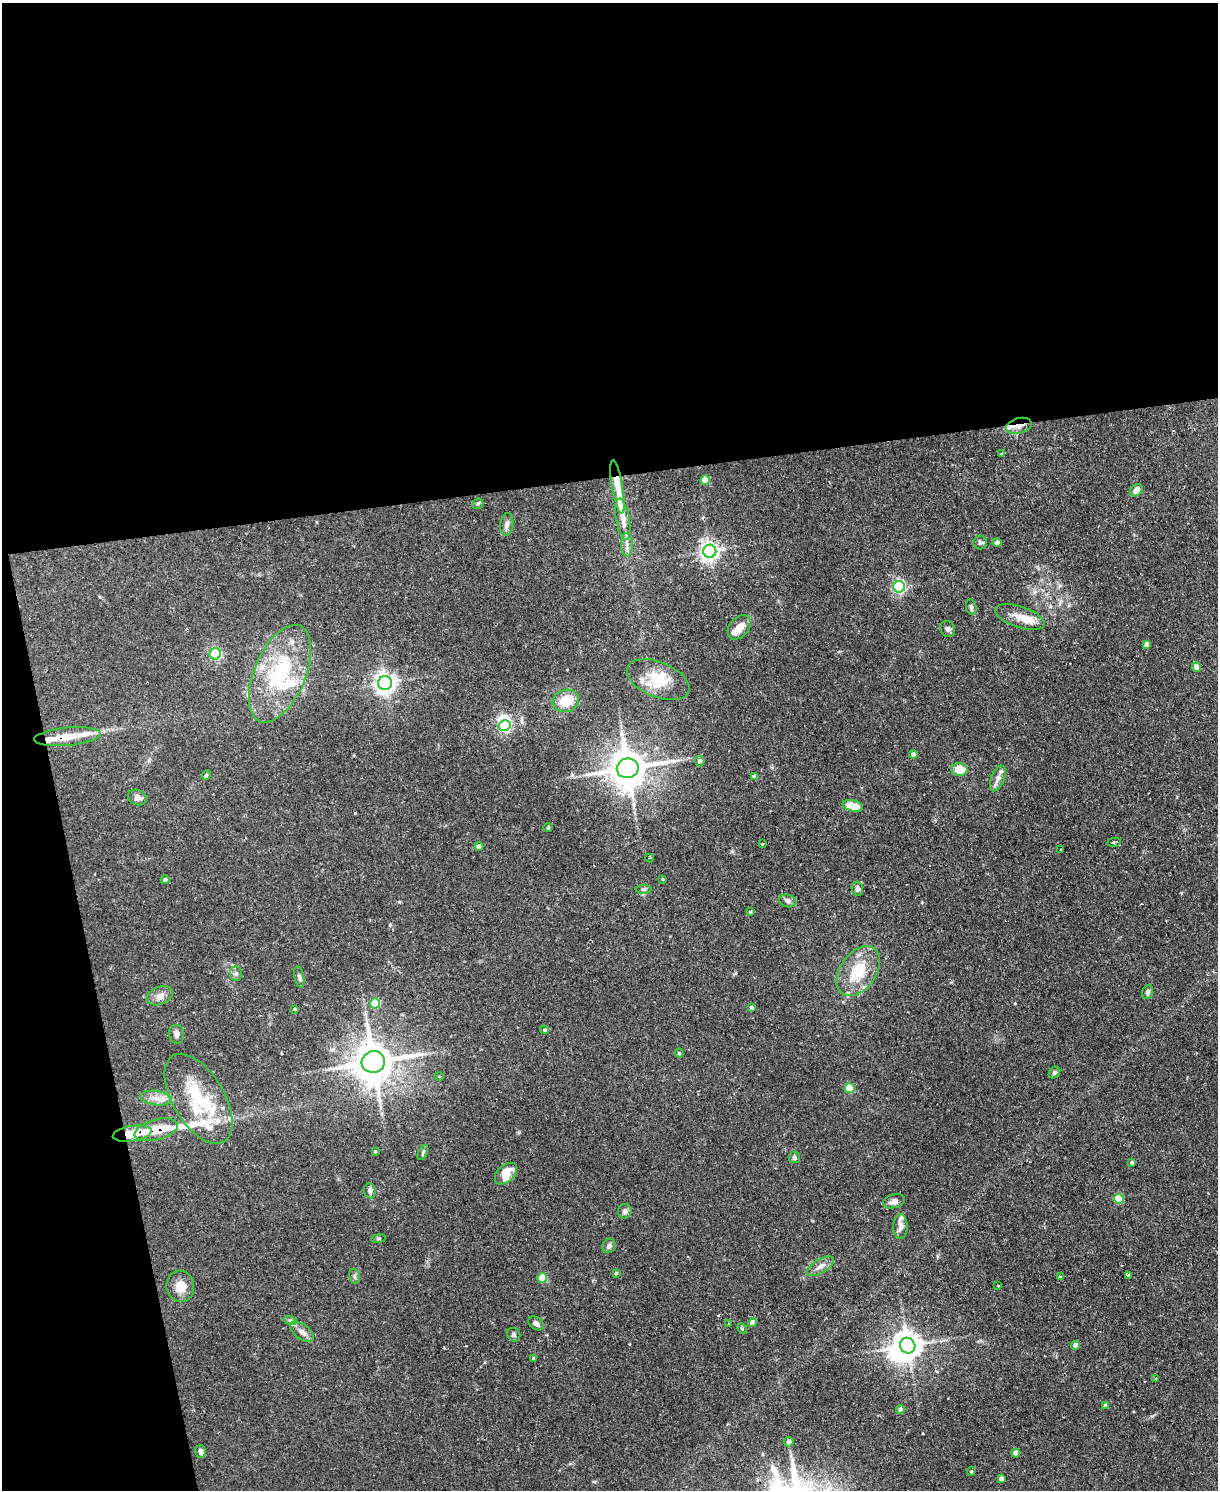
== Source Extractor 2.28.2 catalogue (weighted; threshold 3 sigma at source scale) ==
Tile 1 of 4 x 3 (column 1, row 1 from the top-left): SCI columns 1-1216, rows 3222-4709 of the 4865 x 4839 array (HDU 1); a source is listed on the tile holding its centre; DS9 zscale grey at full resolution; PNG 1220 x 1492 px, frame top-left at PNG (2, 3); each listed source drawn as its Kron ellipse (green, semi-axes under 4 px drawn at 4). Shown black and unused: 37% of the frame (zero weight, under 2 of 3 exposures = <1% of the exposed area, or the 3 px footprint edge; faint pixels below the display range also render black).
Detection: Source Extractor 2.28.2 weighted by HDU 2 'WHT'; one run over the whole footprint, this tile lists its part. Background 0.0867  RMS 0.0058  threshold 0.0261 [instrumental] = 3 sigma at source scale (4.5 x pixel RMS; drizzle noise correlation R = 1.50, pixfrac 1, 0.05/0.05 arcsec/px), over >= 5 px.
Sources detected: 120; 2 inside a brighter object's white glare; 1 cosmic-ray / hot-pixel residue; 1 long thin detection or spike segment (spike, bleed or trail) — neither listed nor drawn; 12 inside a brighter listed object's ellipse — not listed separately; the other 104 listed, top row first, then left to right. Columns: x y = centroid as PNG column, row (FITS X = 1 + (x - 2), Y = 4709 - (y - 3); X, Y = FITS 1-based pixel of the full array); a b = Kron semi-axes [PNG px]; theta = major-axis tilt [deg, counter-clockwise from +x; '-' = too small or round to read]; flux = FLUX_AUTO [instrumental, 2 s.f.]
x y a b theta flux
1019 426 13 7 15 4.1
1002 454 4 3 - 0.94
705 480 5 4 - 8
617 487 27 5 -80 13
1136 490 7 5 44 4
478 504 6 5 - 0.85
623 519 21 6 -80 6.7
507 524 11 6 81 2.3
980 542 7 6 - 1.3
997 542 4 4 - 2.3
627 545 12 5 -89 2.9
710 551 6 6 - 280
899 587 6 6 - 100
971 607 8 5 -80 1.3
1020 617 26 10 -18 9.2
739 627 14 9 49 6.4
948 629 8 7 - 1.8
1147 644 4 4 - 2.7
215 654 6 5 - 76
1197 667 4 4 - 5.5
280 674 52 25 67 49
658 680 33 17 -22 18
385 683 7 7 - 360
566 701 13 11 18 13
505 726 6 5 - 80
67 737 33 9 5 12
913 755 4 4 - 3
700 761 5 5 - 1.5
628 768 11 9 9 1500
959 769 8 6 -4 8.9
206 775 5 4 - 0.71
755 777 4 4 - 3.5
998 778 13 6 68 3.1
137 797 9 7 -22 2.7
853 806 10 5 -14 13
548 828 4 4 - 0.59
1114 842 7 3 11 1.4
762 843 3 3 - 0.95
479 846 4 4 - 2.2
1061 849 3 3 - 0.67
649 858 4 3 - 0.59
663 879 4 4 - 0.56
165 880 4 4 - 1.2
643 889 8 4 0 1
857 889 7 5 -80 1.9
788 901 8 6 -16 1.7
750 912 4 3 - 0.57
858 971 27 18 55 20
236 974 7 6 - 1.5
299 977 11 4 -78 1.3
1148 992 7 5 70 1.7
160 996 13 8 22 3.7
375 1003 5 5 - 27
752 1008 4 4 - 1.3
294 1010 3 3 - 5.6
545 1030 4 3 - 0.83
176 1034 9 7 -79 2.4
679 1053 4 4 - 0.81
373 1062 11 11 - 1600
1054 1073 6 5 - 1.2
439 1076 4 3 - 0.53
850 1088 5 5 - 22
156 1098 15 7 -7 4.8
199 1099 50 25 -59 42
156 1130 22 10 15 13
132 1133 19 7 9 13
375 1152 4 3 - 0.8
423 1152 8 4 65 1
794 1157 6 5 - 1.2
1132 1163 4 4 - 1.2
506 1174 13 8 43 7.9
370 1191 8 6 -84 2.1
1119 1199 5 5 - 22
894 1201 11 7 15 2.6
625 1211 7 7 - 1.8
900 1226 12 7 89 3.5
378 1238 7 3 8 0.76
609 1246 7 6 - 1.7
820 1266 15 6 30 3.6
616 1273 4 3 - 0.53
354 1276 7 5 -73 1.2
1129 1276 4 3 - 3.4
1060 1277 4 3 - 3
542 1278 5 4 - 12
998 1285 3 3 - 0.94
180 1286 16 14 -83 7.3
290 1320 7 4 -18 1.1
536 1323 8 6 -36 2
729 1323 3 3 - 0.9
753 1323 4 4 - 6.2
742 1329 5 3 - 0.92
302 1332 14 7 -37 3.6
514 1335 7 6 - 1.2
1075 1345 4 4 - 3
908 1346 8 7 - 690
533 1358 3 3 - 0.43
1156 1379 3 3 - 1.2
1106 1406 4 4 - 2.3
900 1409 4 4 - 1.3
789 1442 5 4 - 2.6
201 1452 6 5 - 2.4
1016 1453 4 4 - 6
971 1471 5 4 - 0.68
1001 1478 4 4 - 1.9
Overlapping masked pixels (flux is a lower limit): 5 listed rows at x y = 1019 426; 617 487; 67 737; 156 1130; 132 1133